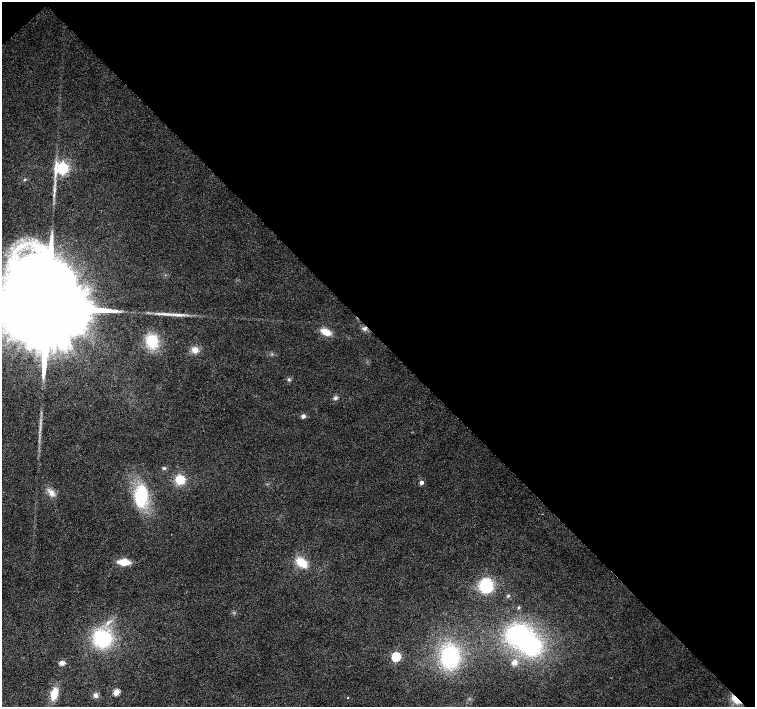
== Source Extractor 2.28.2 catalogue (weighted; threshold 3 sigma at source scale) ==
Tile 3 of 4 x 4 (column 3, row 1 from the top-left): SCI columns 3016-4521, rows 4445-5853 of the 6026 x 6005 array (HDU 1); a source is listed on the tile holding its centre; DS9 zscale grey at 2 x 2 block average (1 PNG px = mean of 2 x 2 image px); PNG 757 x 709 px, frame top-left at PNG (2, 2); no overlay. Shown black and unused: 48% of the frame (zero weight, under 2 of 3 exposures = <1% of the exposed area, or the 3 px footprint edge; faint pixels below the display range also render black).
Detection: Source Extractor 2.28.2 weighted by HDU 2 'WHT'; one run over the whole footprint, this tile lists its part. Background 0.0208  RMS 0.0065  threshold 0.0292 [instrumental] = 3 sigma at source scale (4.5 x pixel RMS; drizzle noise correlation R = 1.50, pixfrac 1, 0.0396/0.0396 arcsec/px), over >= 5 px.
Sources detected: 34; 1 inside a brighter object's white glare — not listed; the other 33 listed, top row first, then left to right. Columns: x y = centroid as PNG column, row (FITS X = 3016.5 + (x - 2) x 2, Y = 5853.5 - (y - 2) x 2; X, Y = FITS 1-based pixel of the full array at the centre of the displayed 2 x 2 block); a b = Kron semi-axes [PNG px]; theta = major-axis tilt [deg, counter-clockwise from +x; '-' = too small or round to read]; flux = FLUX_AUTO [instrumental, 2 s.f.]
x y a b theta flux
62 168 5 4 - 370
25 179 3 2 - 1.2
54 191 5 2 - 2.4
47 307 30 16 42 82000
162 314 7 3 -1 4.8
178 315 10 4 -1 7.7
365 328 7 5 23 5.1
326 332 10 6 -24 22
152 341 17 14 -70 48
195 350 8 8 - 12
289 379 4 3 - 2.4
335 398 5 5 - 3.9
303 416 5 5 - 4.4
164 468 4 4 - 2.4
180 480 10 9 - 29
421 482 3 3 - 12
51 493 10 7 -66 11
141 496 20 11 85 100
124 562 10 5 -3 33
301 562 11 7 -38 36
486 586 13 11 -88 74
508 596 4 3 - 1.9
102 638 16 15 - 120
530 645 24 20 -41 180
396 657 4 3 - 140
450 657 21 16 85 140
514 662 5 5 - 10
62 663 6 4 2 6.8
116 692 3 3 - 45
54 694 14 7 76 26
95 695 6 5 - 5.9
348 698 2 2 - 0.93
736 700 10 5 -43 22
Overlapping masked pixels (flux is a lower limit): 2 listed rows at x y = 365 328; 736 700
Isophote crosses this tile's border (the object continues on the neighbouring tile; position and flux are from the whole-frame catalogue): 1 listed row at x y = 47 307